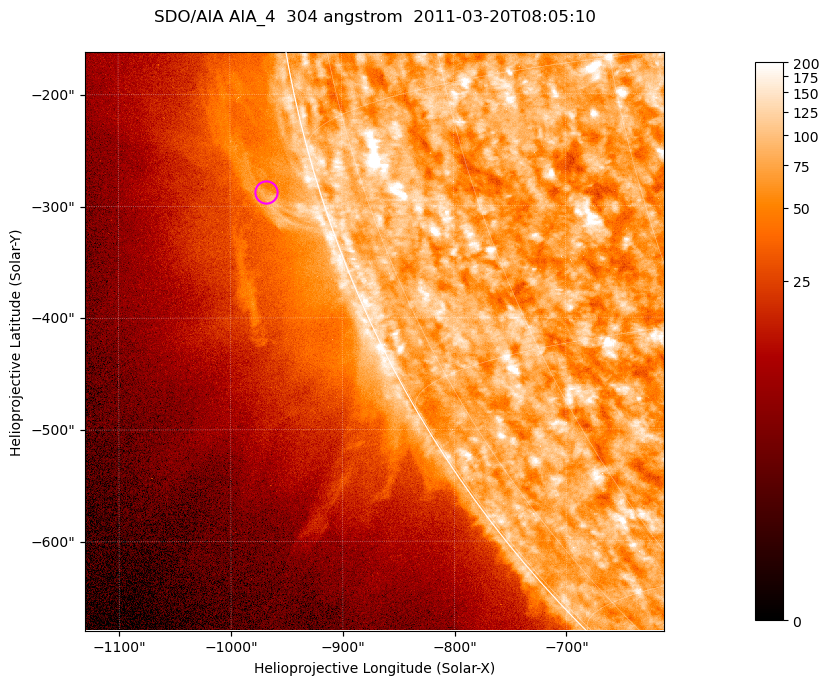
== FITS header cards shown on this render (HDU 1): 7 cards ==
TELESCOP= 'SDO/AIA '           / For AIA: SDO/AIA
INSTRUME= 'AIA_4   '           / For AIA: AIA_ATA1, AIA_ATA2, AIA_ATA3 or AIA_AT
WAVELNTH=                  304 / [angstrom] Wavelength
WAVEUNIT= 'angstrom'           / Wavelength unit: angstrom
DATE-OBS= '2011-03-20T08:05:10.985' / [ISO] Date when observation started; ISO 8
CTYPE1  = 'HPLN-TAN'           / CTYPE1; Typically HPLN
CTYPE2  = 'HPLT-TAN'           / CTYPE2; Typically HPLT

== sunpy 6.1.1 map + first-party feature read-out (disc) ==
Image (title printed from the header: SDO/AIA AIA_4  304 angstrom  2011-03-20T08:05:10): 863 x 863 px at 0.6 arcsec/px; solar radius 964 arcsec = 1605 px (partial field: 4.2% of the solar disc is inside the frame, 46% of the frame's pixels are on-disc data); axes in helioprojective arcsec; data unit not stated in the header (colour bar unlabelled)
Orientation: roll -0.131 deg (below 1 deg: not rotated)
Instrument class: DISC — disc imager (sunpy class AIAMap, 304 A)
Bright regions (active regions / flare kernels): reference = the on-disc median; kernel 7 px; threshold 5 sigma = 125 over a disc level ~78.1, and >= 1.15x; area >= 744 px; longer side >= 10 px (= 6 arcsec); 0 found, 0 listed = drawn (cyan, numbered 1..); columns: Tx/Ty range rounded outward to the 2 arcsec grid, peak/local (2 s.f.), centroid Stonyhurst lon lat
Off-limb structures (1.02-1.3 R_sun): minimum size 372 px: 2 found; the strongest spans PA ~100..110 deg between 1.02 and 1.08 R_sun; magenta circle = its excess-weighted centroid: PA ~105 deg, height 1.05 R_sun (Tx ~-968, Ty ~-288 arcsec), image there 1.7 x the reference